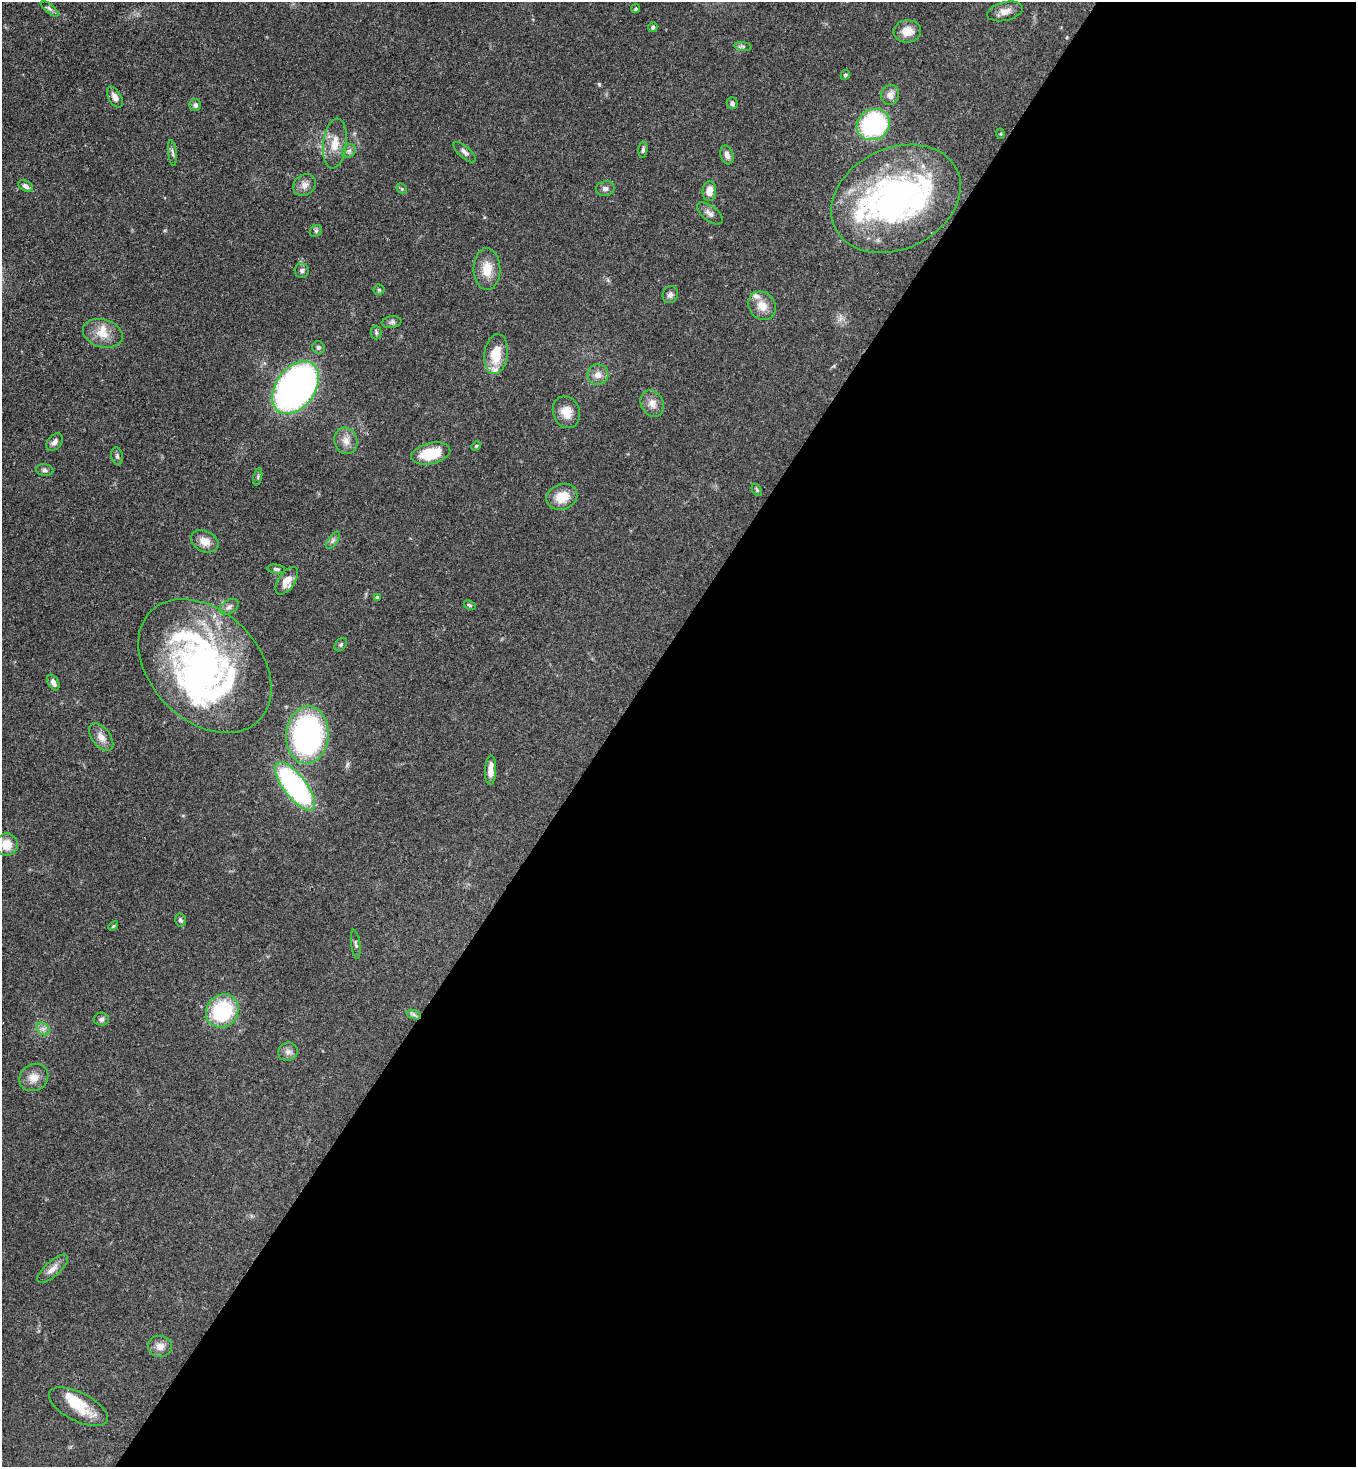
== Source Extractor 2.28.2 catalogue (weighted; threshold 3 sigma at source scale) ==
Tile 12 of 4 x 4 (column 4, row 3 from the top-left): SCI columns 4285-5638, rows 1525-2989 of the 6002 x 5980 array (HDU 1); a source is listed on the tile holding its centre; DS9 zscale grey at full resolution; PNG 1358 x 1469 px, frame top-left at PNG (2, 2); each listed source drawn as its Kron ellipse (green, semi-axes under 4 px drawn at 4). Shown black and unused: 55% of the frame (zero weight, under 3 of 4 exposures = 7% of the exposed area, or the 3 px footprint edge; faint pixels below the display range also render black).
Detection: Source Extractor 2.28.2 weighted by HDU 2 'WHT'; one run over the whole footprint, this tile lists its part. Background 0.127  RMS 0.0044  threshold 0.0197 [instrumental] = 3 sigma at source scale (4.5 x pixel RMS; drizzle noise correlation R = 1.50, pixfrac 1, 0.05/0.05 arcsec/px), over >= 5 px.
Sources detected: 86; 3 inside a brighter object's white glare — neither listed nor drawn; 6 inside a brighter listed object's ellipse — not listed separately; the other 77 listed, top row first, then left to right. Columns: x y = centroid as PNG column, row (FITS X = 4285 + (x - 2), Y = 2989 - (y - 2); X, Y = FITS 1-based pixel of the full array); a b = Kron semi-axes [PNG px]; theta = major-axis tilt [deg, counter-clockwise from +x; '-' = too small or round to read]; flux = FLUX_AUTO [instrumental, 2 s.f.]
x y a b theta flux
50 9 11 4 -40 1.2
635 9 4 4 - 0.66
1005 11 18 9 13 3.3
653 27 5 4 - 0.74
907 31 14 11 4 5.3
743 46 9 4 -9 0.93
845 75 5 4 - 0.81
890 95 10 9 - 3
115 97 11 6 -60 2.4
732 103 6 5 - 1.3
195 105 6 5 - 1.4
873 124 17 15 31 51
1001 134 5 3 - 0.38
335 143 25 12 83 7
643 150 8 4 84 0.87
349 151 7 6 - 1.3
465 152 14 5 -41 1.6
172 153 13 4 -84 1.2
727 155 9 6 -75 2.2
304 185 12 10 38 2.8
26 186 8 5 -30 1.7
402 189 6 4 -46 0.58
605 189 9 7 11 1.5
709 191 10 7 85 3.8
896 199 68 50 26 130
710 213 15 7 -38 2.3
316 231 6 5 - 0.81
487 269 21 13 -89 7.6
302 271 7 7 - 1.2
379 290 5 5 - 0.62
670 295 8 7 - 1.4
762 306 15 13 -45 5
392 322 9 6 10 1.2
376 332 7 5 90 0.82
103 333 20 14 -17 6.8
318 347 6 6 - 0.93
496 354 20 12 82 11
598 375 10 10 - 3.2
295 388 29 19 54 180
652 403 14 11 -61 3.5
566 412 16 13 -70 5.7
346 441 13 11 -72 3.7
54 442 10 6 52 1.9
476 446 5 3 - 0.47
431 454 20 10 13 15
117 456 9 5 -80 1.1
45 470 8 6 -9 1.1
258 477 9 3 78 0.64
757 490 7 4 -60 0.63
562 497 16 12 21 8.5
333 540 10 5 55 1.3
205 541 14 10 -25 4.4
276 569 9 4 -6 0.97
287 581 16 8 55 5.2
377 597 4 3 - 0.58
470 605 6 4 -26 0.62
229 607 10 6 32 1.6
341 645 7 5 49 0.89
205 666 77 54 -45 140
53 682 8 5 -62 2.2
307 735 29 21 84 94
101 737 16 9 -53 3.7
491 770 15 5 88 3.9
295 786 29 11 -52 82
7 845 11 11 - 6.5
180 920 6 5 - 0.89
113 926 6 3 45 0.5
356 944 14 4 -83 0.99
222 1011 17 15 49 35
414 1015 7 4 -19 0.98
101 1019 8 6 1 1.2
43 1029 7 5 -44 1.6
288 1052 10 9 - 2.1
34 1077 15 13 31 4.8
53 1269 19 7 42 3.3
160 1346 12 10 -1 3.2
78 1407 32 14 -27 11